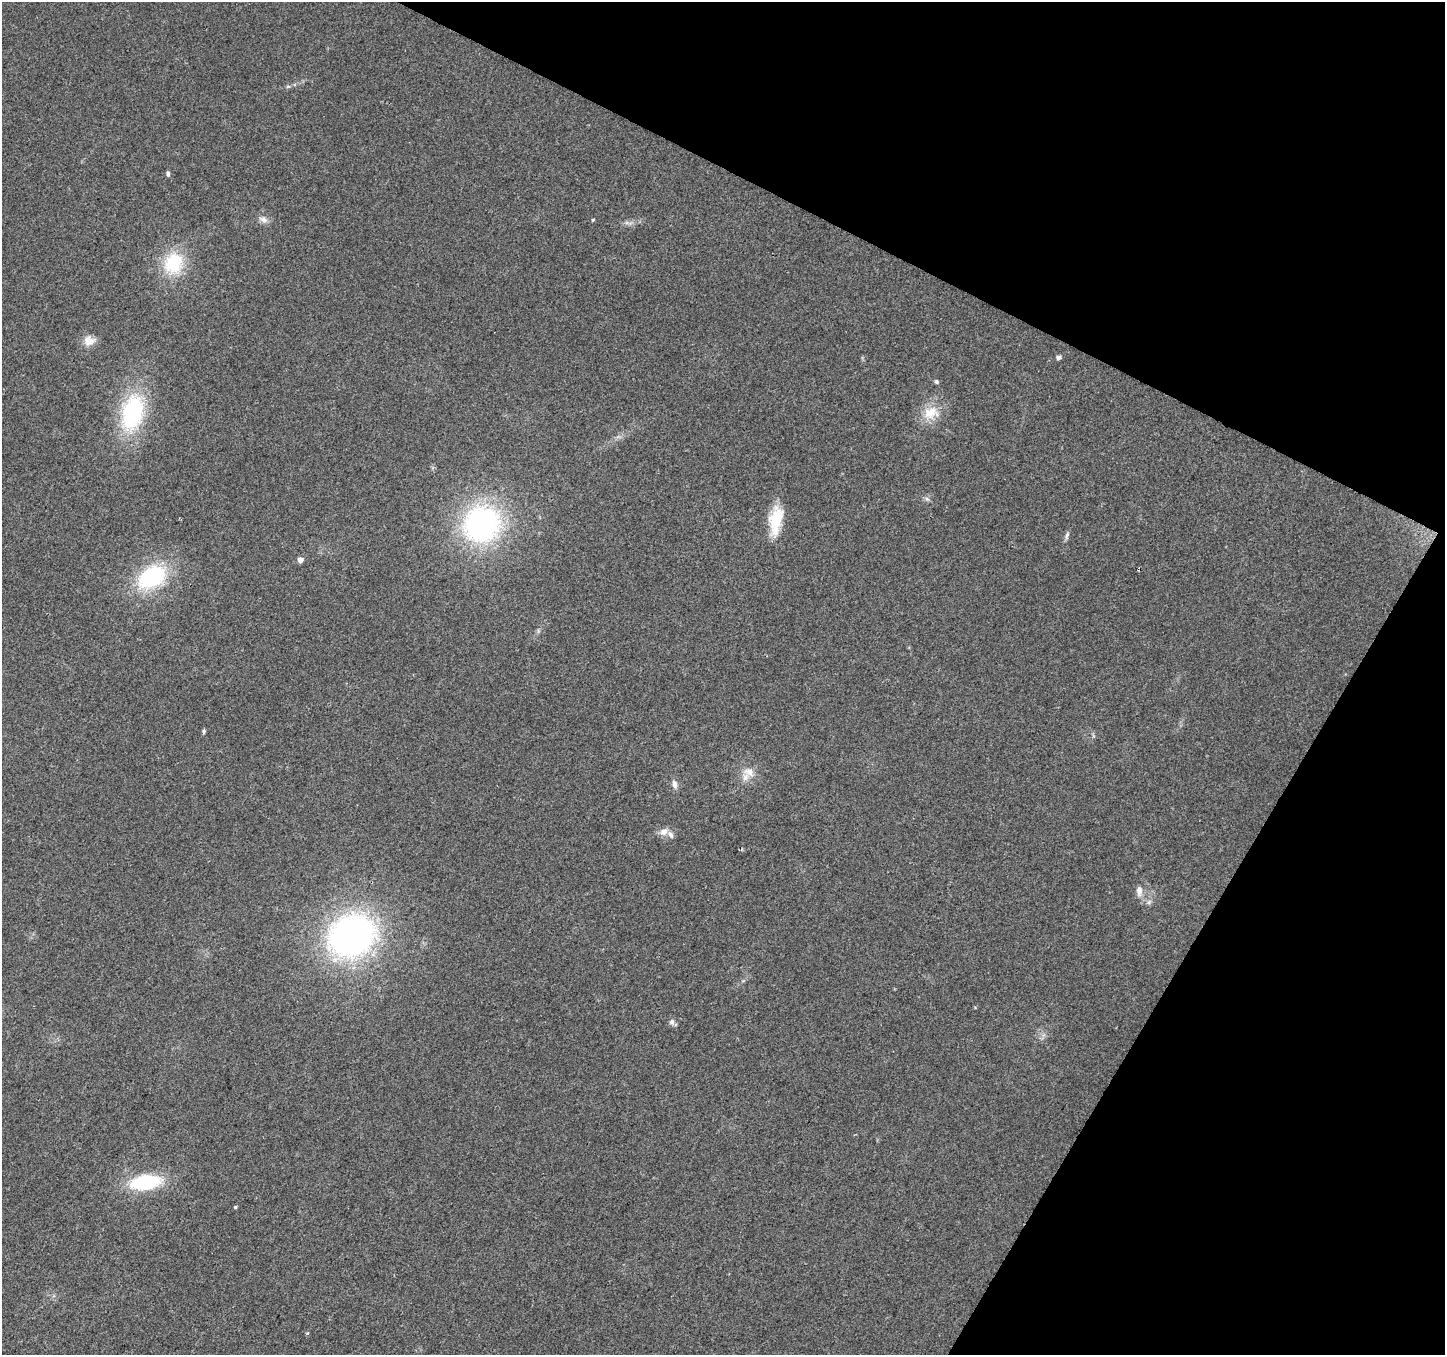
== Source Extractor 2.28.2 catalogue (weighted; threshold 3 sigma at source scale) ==
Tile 8 of 4 x 4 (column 4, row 2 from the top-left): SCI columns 4338-5780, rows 2971-4323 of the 5780 x 5874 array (HDU 1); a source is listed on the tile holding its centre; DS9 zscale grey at full resolution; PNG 1447 x 1357 px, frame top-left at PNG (2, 2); no overlay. Shown black and unused: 25% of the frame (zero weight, under 2 of 3 exposures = <1% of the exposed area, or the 3 px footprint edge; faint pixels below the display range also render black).
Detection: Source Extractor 2.28.2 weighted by HDU 2 'WHT'; one run over the whole footprint, this tile lists its part. Background 0.0665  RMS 0.0074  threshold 0.0331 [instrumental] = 3 sigma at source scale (4.5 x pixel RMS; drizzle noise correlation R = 1.50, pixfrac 1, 0.0396/0.0396 arcsec/px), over >= 5 px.
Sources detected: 29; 1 cosmic-ray / hot-pixel residue — not listed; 2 inside a brighter listed object's ellipse — not listed separately; the other 26 listed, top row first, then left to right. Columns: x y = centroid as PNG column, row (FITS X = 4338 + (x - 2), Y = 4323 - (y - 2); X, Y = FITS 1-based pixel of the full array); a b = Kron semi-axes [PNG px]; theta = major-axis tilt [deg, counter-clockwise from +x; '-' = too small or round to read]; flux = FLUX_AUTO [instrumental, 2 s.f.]
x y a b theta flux
288 86 6 4 18 1.1
168 173 6 4 -87 1.6
263 220 13 7 -24 3.9
593 220 4 3 - 0.84
173 263 27 23 57 36
89 341 15 13 4 7.3
1058 357 4 4 - 3.1
936 381 5 5 - 1.3
132 413 41 23 77 79
931 413 22 16 21 16
927 499 6 5 - 1.6
776 520 35 14 81 24
481 524 34 32 44 160
1067 535 12 4 66 2
300 560 5 5 - 4.4
152 577 33 22 31 65
204 731 6 5 - 1.2
749 772 16 9 -28 6.7
674 784 11 7 -80 3.4
664 832 11 9 39 4.8
1139 891 15 8 90 4.8
352 936 47 39 28 260
672 1022 8 7 - 2.4
145 1182 29 14 8 55
235 1207 4 3 - 1
307 1333 3 3 - 1.5